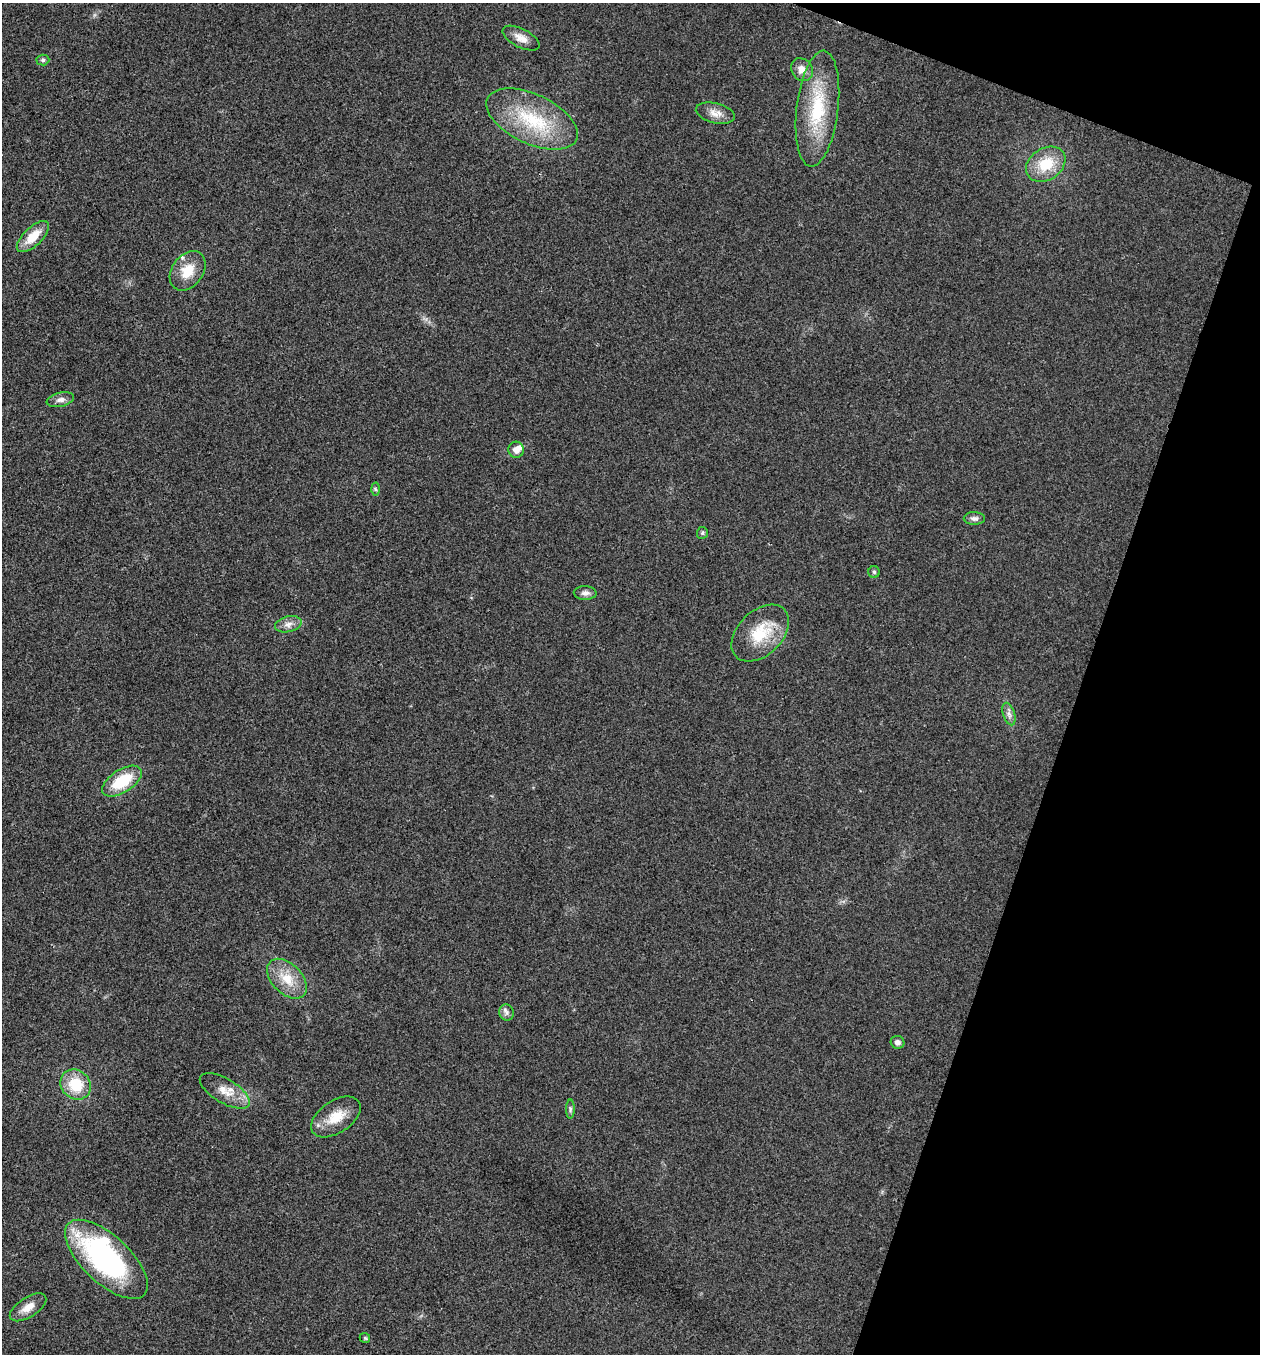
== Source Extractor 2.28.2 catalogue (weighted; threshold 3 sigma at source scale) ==
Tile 8 of 4 x 4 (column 4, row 2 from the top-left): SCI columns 4049-5306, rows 2712-4063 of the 5440 x 5425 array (HDU 1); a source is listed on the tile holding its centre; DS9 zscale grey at full resolution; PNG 1262 x 1356 px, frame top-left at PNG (2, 3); each listed source drawn as its Kron ellipse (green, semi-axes under 4 px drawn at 4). Shown black and unused: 17% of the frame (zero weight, under 3 of 4 exposures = <1% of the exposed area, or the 3 px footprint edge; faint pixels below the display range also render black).
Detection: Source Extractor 2.28.2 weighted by HDU 2 'WHT'; one run over the whole footprint, this tile lists its part. Background 0.0206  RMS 0.0057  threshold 0.0256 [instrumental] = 3 sigma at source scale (4.5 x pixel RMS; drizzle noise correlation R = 1.50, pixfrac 1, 0.05/0.05 arcsec/px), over >= 5 px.
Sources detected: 32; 1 inside a brighter object's white glare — neither listed nor drawn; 1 inside a brighter listed object's ellipse — not listed separately; the other 30 listed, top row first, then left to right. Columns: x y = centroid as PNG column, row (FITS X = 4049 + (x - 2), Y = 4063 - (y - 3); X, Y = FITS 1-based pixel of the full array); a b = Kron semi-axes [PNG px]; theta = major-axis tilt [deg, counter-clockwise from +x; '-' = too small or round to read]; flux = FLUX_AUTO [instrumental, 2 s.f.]
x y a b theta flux
521 38 20 9 -27 5.6
43 60 6 5 - 1.1
802 70 12 10 -50 5
817 109 58 21 83 38
715 113 20 10 -14 5.4
532 119 49 25 -25 41
1046 164 21 16 34 17
33 237 20 9 43 10
188 271 22 15 53 12
60 400 14 7 14 2.9
516 450 8 7 - 3.6
375 489 6 4 -87 0.87
974 518 10 6 -2 2.1
702 533 6 5 - 0.97
874 572 6 5 - 0.93
585 593 11 7 -2 2.6
288 624 13 7 13 3.6
760 633 34 22 44 22
1009 714 12 6 -71 2.5
122 781 22 11 33 23
287 979 24 15 -45 13
507 1013 8 7 - 2
898 1042 7 6 - 2.4
76 1085 16 14 -42 18
225 1091 28 12 -31 9.8
570 1109 9 4 89 1.3
336 1117 28 16 34 13
106 1259 52 23 -43 110
28 1307 21 10 33 6.5
365 1338 5 5 - 0.85